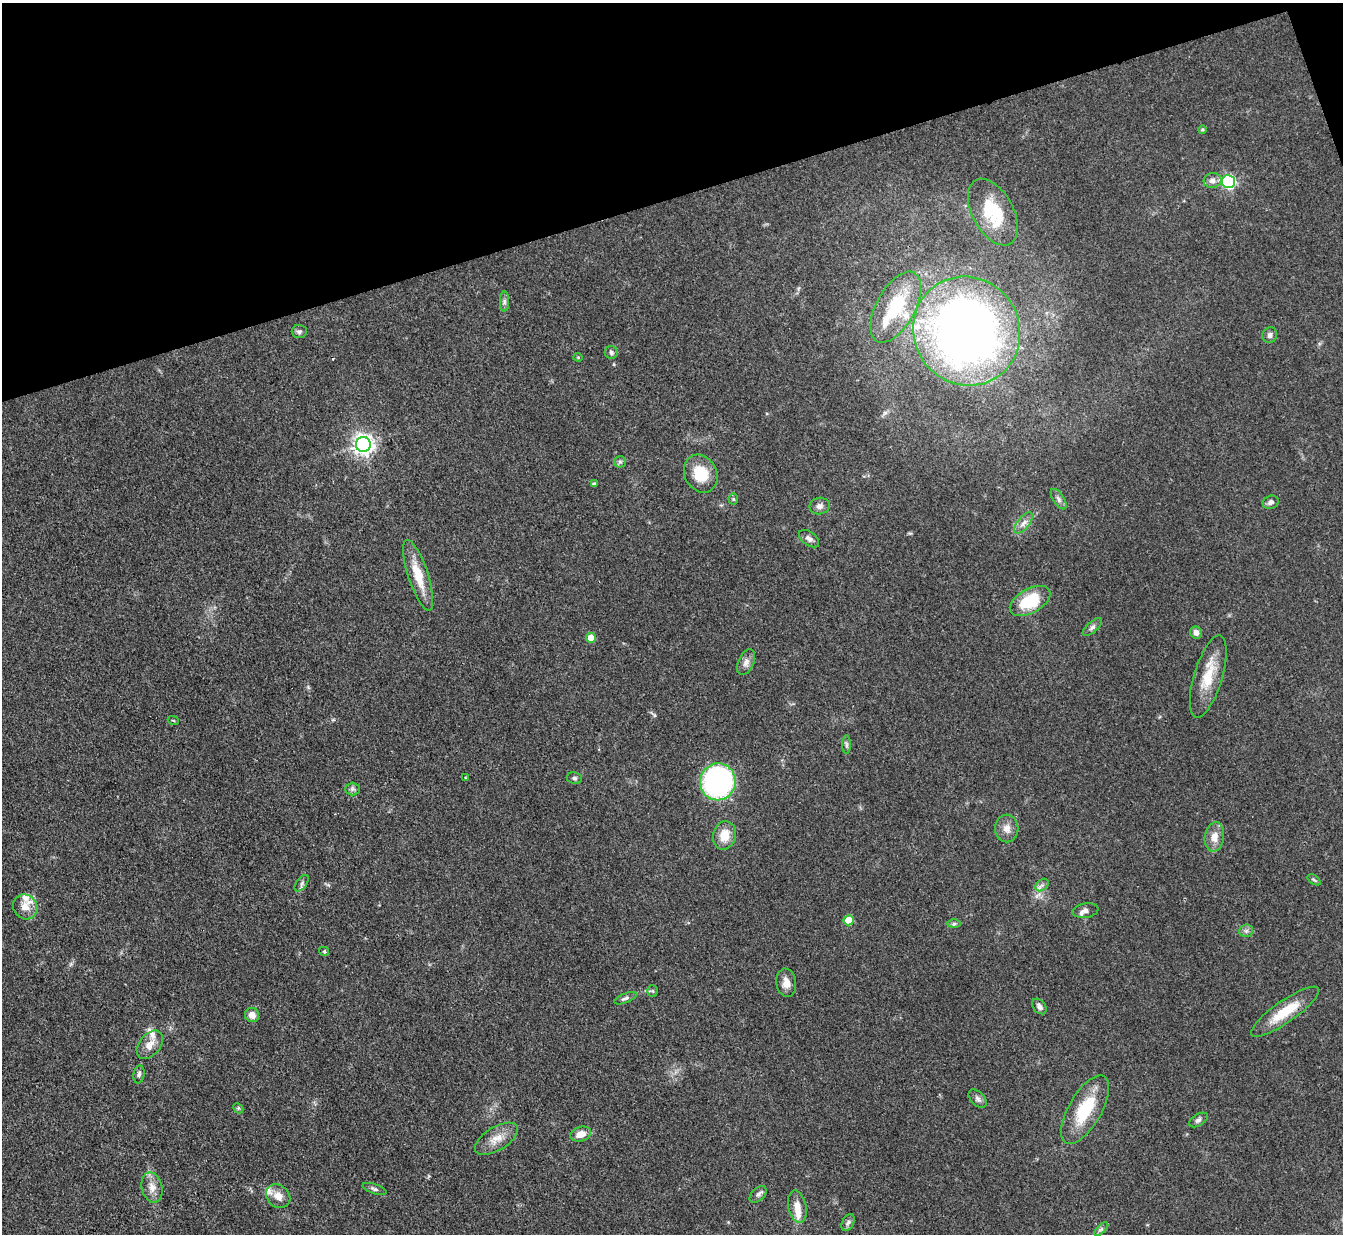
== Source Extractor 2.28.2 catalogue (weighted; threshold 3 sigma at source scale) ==
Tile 3 of 4 x 4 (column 3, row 1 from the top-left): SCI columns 2681-4021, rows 3970-5201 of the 5362 x 5347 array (HDU 1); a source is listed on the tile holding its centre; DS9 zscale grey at full resolution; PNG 1345 x 1236 px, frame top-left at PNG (2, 3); each listed source drawn as its Kron ellipse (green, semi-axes under 4 px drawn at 4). Shown black and unused: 16% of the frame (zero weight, under 3 of 4 exposures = <1% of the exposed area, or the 3 px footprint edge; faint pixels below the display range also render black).
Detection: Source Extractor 2.28.2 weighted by HDU 2 'WHT'; one run over the whole footprint, this tile lists its part. Background 0.0547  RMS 0.005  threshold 0.0226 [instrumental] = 3 sigma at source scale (4.5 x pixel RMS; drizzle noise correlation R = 1.50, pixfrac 1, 0.05/0.05 arcsec/px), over >= 5 px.
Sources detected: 75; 1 cosmic-ray / hot-pixel residue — neither listed nor drawn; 7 inside a brighter listed object's ellipse — not listed separately; the other 67 listed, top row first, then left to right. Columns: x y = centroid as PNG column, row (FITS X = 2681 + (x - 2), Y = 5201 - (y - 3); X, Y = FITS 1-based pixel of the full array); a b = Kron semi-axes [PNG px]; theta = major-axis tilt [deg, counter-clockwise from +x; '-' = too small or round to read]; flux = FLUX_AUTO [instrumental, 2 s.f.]
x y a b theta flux
1202 130 4 4 - 0.62
1212 180 9 7 10 2.8
1229 182 7 6 - 79
993 212 36 20 -61 23
504 302 10 4 -90 1.3
896 307 39 19 62 27
299 331 7 6 - 1.3
967 331 55 53 -57 410
1270 335 8 7 - 1.9
611 352 6 6 - 1.2
578 357 4 4 - 0.54
363 444 7 7 - 290
620 462 6 5 - 1
701 474 20 16 -61 14
594 484 4 3 - 1
733 499 5 5 - 0.68
1059 499 12 5 -57 1.7
1271 502 8 6 25 1.9
819 506 10 8 11 2.2
1023 523 13 6 52 2.7
809 539 11 6 -36 2.2
418 575 37 10 -72 13
1030 601 22 12 29 23
1092 627 12 5 42 1.6
1196 633 6 6 - 2.6
591 638 5 5 - 8.4
746 662 13 8 66 2.8
1208 677 43 14 73 15
173 720 5 3 - 0.46
847 745 9 4 -90 1.1
466 778 3 3 - 0.56
574 778 7 6 - 1.2
718 782 18 18 - 96
352 789 7 6 - 1.4
1007 828 14 11 -89 4.2
724 835 14 11 77 8.3
1214 837 15 9 81 5.2
1314 880 7 4 -37 0.76
302 883 9 5 54 1.4
1042 885 7 5 43 1.4
25 907 13 11 -49 5.9
1085 911 13 7 9 2.3
849 920 5 5 - 10
954 924 7 4 1 0.86
1246 931 7 6 - 1.4
324 951 5 4 - 0.63
786 983 14 10 -81 4.2
652 991 5 5 - 0.72
625 998 12 4 22 1.5
1039 1006 9 6 -51 1.8
1285 1012 40 11 35 16
252 1015 7 7 - 3.7
150 1045 16 10 50 5
139 1074 9 5 79 1.4
978 1099 11 6 -46 1.9
238 1108 5 4 - 0.68
1085 1110 38 16 60 23
1198 1120 10 5 31 1.5
581 1134 10 7 18 5
497 1139 24 11 31 7.1
152 1187 15 10 -77 5
374 1189 12 5 -18 1.4
758 1194 10 6 43 1.5
278 1196 13 11 -43 4.7
797 1207 16 9 -77 5.3
848 1223 9 5 62 1.4
1101 1229 9 3 45 0.92